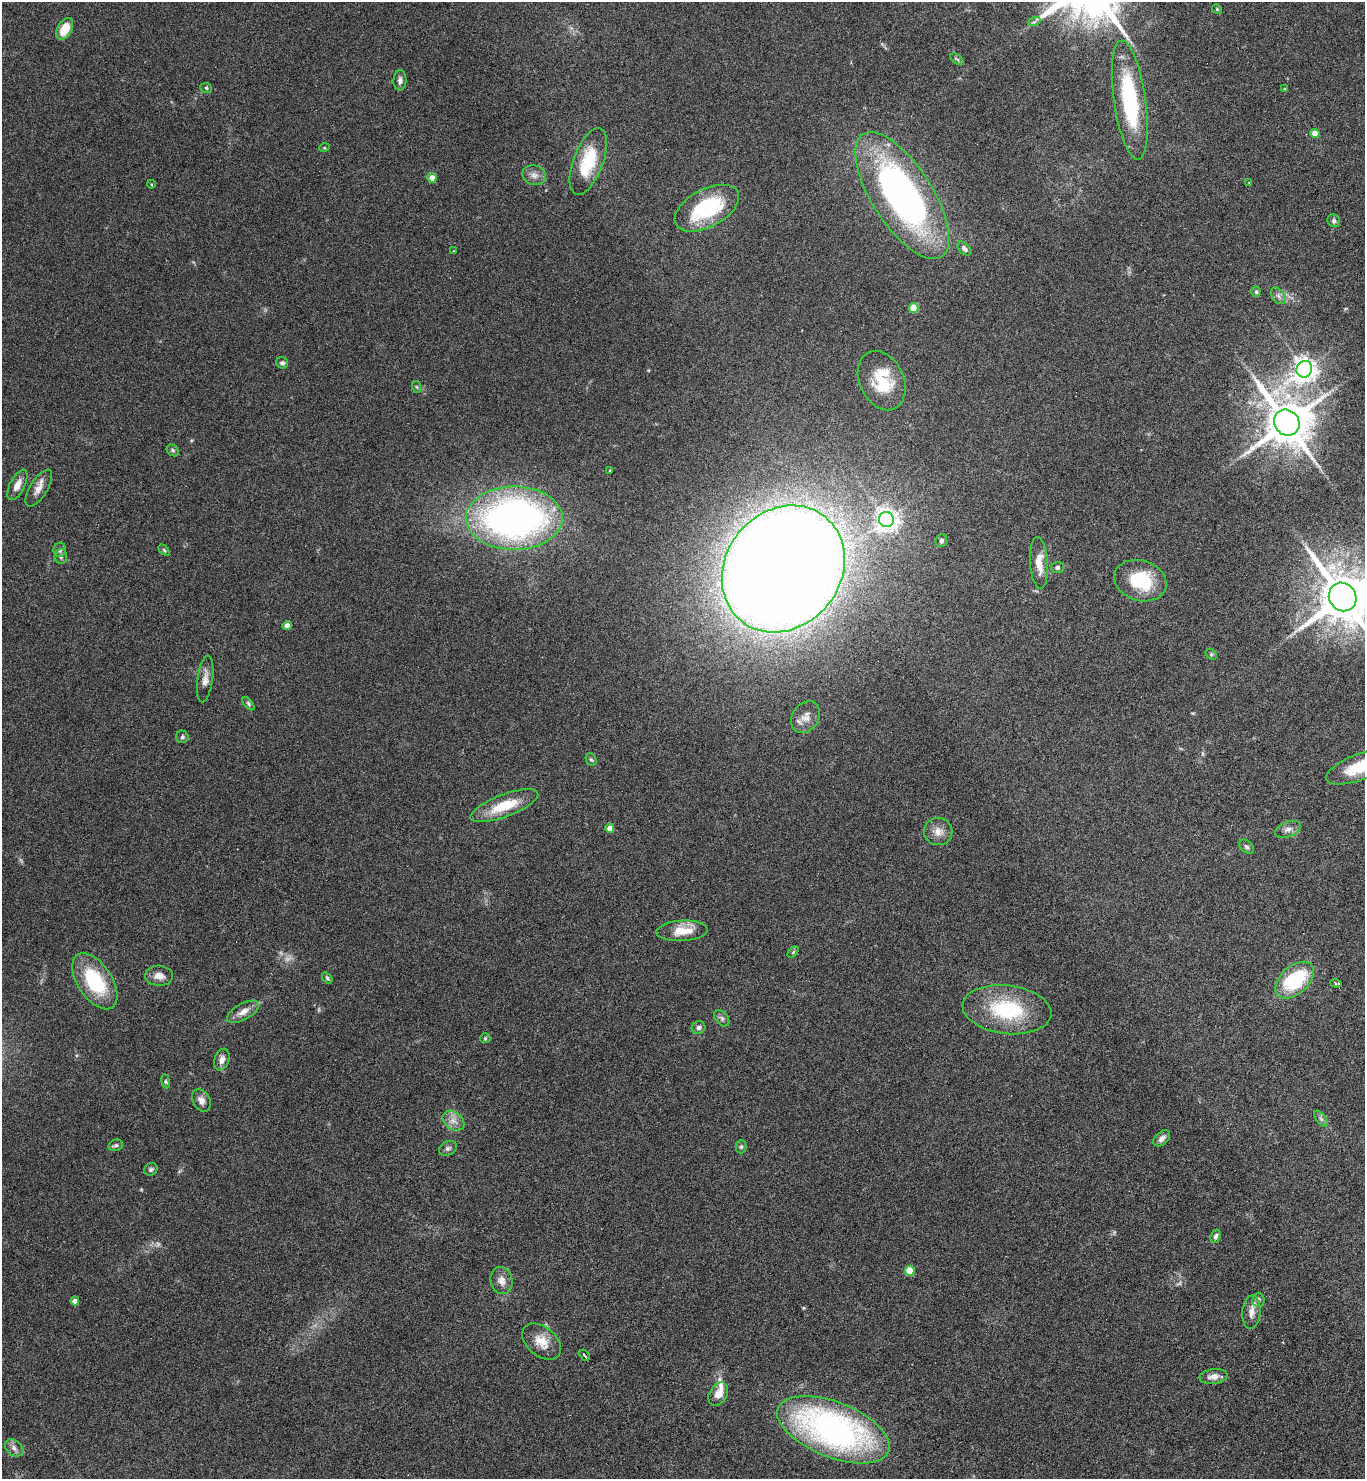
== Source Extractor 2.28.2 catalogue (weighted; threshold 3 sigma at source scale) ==
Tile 6 of 4 x 4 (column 2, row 2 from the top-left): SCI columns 1521-2883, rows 2959-4435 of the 5909 x 5913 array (HDU 1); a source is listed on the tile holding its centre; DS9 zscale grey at full resolution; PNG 1367 x 1481 px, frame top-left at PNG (2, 2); each listed source drawn as its Kron ellipse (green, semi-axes under 4 px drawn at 4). Nothing masked; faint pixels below the display range render black.
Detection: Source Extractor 2.28.2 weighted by HDU 2 'WHT'; one run over the whole footprint, this tile lists its part. Background 0.0775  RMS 0.0047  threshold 0.019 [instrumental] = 3 sigma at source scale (4.09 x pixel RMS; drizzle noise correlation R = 1.36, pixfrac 0.8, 0.05/0.05 arcsec/px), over >= 5 px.
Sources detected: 96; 3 too faint to see at this stretch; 1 cosmic-ray / hot-pixel residue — neither listed nor drawn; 2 inside a brighter listed object's ellipse — not listed separately; the other 90 listed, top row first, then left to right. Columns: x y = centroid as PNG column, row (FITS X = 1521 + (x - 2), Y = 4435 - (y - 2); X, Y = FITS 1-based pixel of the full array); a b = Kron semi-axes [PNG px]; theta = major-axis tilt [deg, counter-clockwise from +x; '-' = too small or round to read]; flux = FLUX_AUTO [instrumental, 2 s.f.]
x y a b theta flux
1217 9 5 4 - 0.54
1034 22 6 4 18 0.82
65 29 11 7 60 8.4
957 59 8 4 -36 0.66
400 80 10 6 86 1.6
206 88 6 5 - 0.74
1285 89 4 4 - 0.46
1130 100 60 16 -82 47
1315 133 4 4 - 7.4
324 148 5 3 - 0.41
588 161 35 15 69 20
534 175 12 10 -19 2.8
432 178 4 4 - 5.3
1249 183 4 4 - 0.36
151 184 4 3 - 0.37
902 196 73 30 -57 160
707 208 35 19 28 35
1334 221 7 6 - 1.1
964 249 8 5 -45 1.8
453 251 3 2 - 0.46
1256 292 5 4 - 0.69
1278 296 9 6 -52 1.5
914 308 5 4 - 12
282 363 6 5 - 1.1
1304 369 8 7 - 360
882 381 31 22 -65 18
417 387 6 3 -70 0.58
1287 423 13 12 - 2100
173 450 6 5 - 0.8
610 470 3 2 - 0.34
17 485 16 7 63 3.7
39 488 21 8 58 3.8
514 518 48 32 0 200
886 519 7 7 - 290
941 541 7 5 68 0.99
60 550 7 6 - 1.1
164 550 6 4 -45 0.61
61 556 7 6 - 1.1
1039 563 26 9 -86 6.5
1057 567 6 5 - 1
783 569 67 57 51 1400
1140 581 27 20 -18 22
1343 597 15 13 -53 2800
287 626 4 4 - 4.7
1211 654 6 5 - 0.68
205 679 23 8 82 3.5
248 704 8 4 -50 0.71
805 717 17 13 57 4.4
182 737 6 6 - 0.87
591 760 6 5 - 0.77
1360 767 37 13 21 16
504 806 36 11 21 14
610 828 4 4 - 3.3
1288 829 13 7 21 2.5
938 832 14 13 - 4.3
1246 847 8 6 -40 0.97
682 931 26 10 3 8.2
793 952 6 4 46 0.59
159 976 14 10 -3 3.6
327 978 6 4 -54 0.79
1295 980 23 14 42 33
95 981 32 17 -57 27
1336 983 6 3 -19 7.7
1007 1010 45 24 -7 34
243 1012 17 8 29 3.7
722 1018 9 6 -51 1.2
699 1028 7 6 - 1.2
485 1038 5 5 - 0.55
222 1060 11 7 71 2.5
166 1081 7 4 -81 0.66
201 1100 12 8 -61 2.7
1321 1119 9 4 -54 1.2
453 1121 12 8 -39 3.4
1162 1138 10 6 43 1.8
116 1145 7 5 15 0.97
741 1147 6 5 - 0.79
448 1148 9 6 27 1.4
151 1169 7 6 - 0.96
1216 1236 7 5 65 0.97
910 1271 5 5 - 13
501 1281 13 11 -78 3.5
1258 1300 7 6 - 1.2
75 1301 4 4 - 3.4
1251 1312 17 9 85 3.4
542 1342 22 14 -40 7.3
584 1355 6 3 -56 16
1213 1376 14 7 8 3.1
718 1394 12 8 59 4.7
833 1430 59 27 -21 150
14 1448 10 7 -41 2.1
Isophote crosses this tile's border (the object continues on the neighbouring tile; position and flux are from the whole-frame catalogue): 2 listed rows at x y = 1343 597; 1360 767